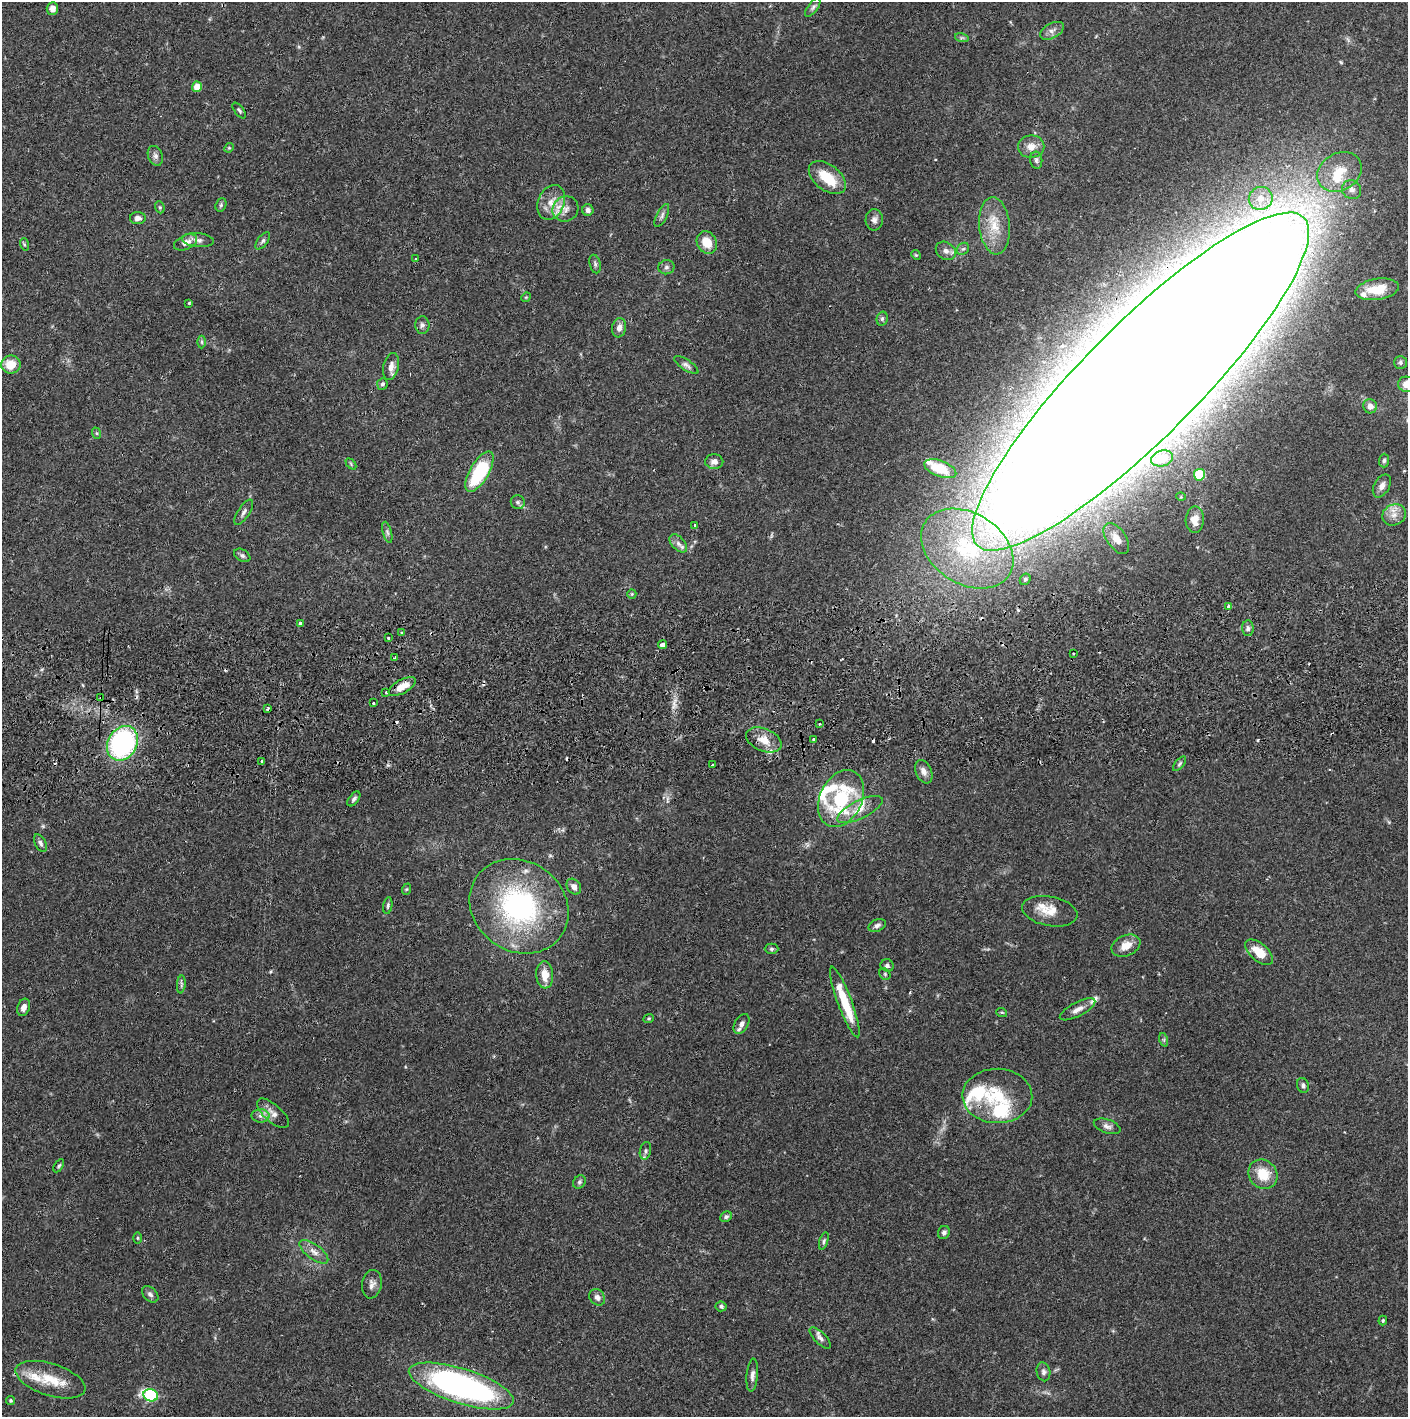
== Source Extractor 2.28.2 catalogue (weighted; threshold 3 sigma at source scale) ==
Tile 5 of 3 x 3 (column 2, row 2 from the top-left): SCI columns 1410-2815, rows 1472-2886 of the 4228 x 4359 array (HDU 1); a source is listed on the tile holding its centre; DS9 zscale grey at full resolution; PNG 1410 x 1419 px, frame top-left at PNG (2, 2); each listed source drawn as its Kron ellipse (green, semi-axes under 4 px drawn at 4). Shown black and unused: <1% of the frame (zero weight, under 2 of 3 exposures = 3% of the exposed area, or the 3 px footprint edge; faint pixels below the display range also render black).
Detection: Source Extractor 2.28.2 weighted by HDU 2 'WHT'; one run over the whole footprint, this tile lists its part. Background 0.0678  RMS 0.0048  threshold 0.0218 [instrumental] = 3 sigma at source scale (4.5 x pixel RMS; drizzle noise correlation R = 1.50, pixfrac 1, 0.05/0.05 arcsec/px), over >= 5 px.
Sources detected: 165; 1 inside a brighter object's white glare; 7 cosmic-ray / hot-pixel residue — neither listed nor drawn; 15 inside a brighter listed object's ellipse — not listed separately; the other 142 listed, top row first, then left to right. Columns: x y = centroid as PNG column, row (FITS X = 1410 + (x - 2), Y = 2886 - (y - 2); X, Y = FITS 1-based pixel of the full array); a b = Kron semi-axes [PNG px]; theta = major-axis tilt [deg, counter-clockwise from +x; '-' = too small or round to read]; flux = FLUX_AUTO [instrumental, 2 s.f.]
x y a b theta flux
813 7 11 5 53 1.2
52 8 6 6 - 3.4
1052 31 13 7 29 2.5
962 38 7 4 -17 0.86
197 87 5 5 - 5.8
239 110 9 4 -52 0.9
1031 147 13 11 7 4.4
229 148 5 4 - 0.56
155 156 10 7 -69 1.8
1036 160 8 6 -82 1.3
1339 172 23 18 30 14
827 178 21 13 -38 14
1352 190 10 9 - 2.7
1261 198 12 11 - 5.5
551 202 18 13 67 7.4
221 205 7 5 70 0.91
160 207 6 4 -70 0.64
565 209 13 12 - 4.9
588 210 6 5 - 1.6
662 216 13 5 64 1.5
138 218 8 6 -2 2.2
874 220 11 8 89 2.3
994 226 28 15 -84 12
198 240 16 7 -6 2.4
263 241 10 5 52 1.1
186 242 12 7 23 3.5
707 242 12 9 -62 7.9
24 244 6 4 -72 0.68
963 249 7 5 41 1
946 251 11 8 -33 2.6
916 255 5 4 - 0.57
415 259 2 2 - 0.42
595 264 9 5 -75 1.1
666 267 8 7 - 1.4
1377 289 22 10 9 11
526 297 5 4 - 0.5
189 303 3 3 - 0.57
882 319 7 5 76 1.1
422 325 9 7 89 1.7
619 328 10 7 79 2.8
202 342 6 4 -89 0.77
1400 363 6 6 - 1.2
11 365 9 9 - 8.8
686 365 14 5 -34 1.7
391 367 14 7 77 3.4
1141 382 231 57 45 7800
382 384 6 5 - 1.1
1407 384 9 7 -11 6.3
1370 406 7 6 - 3
96 433 6 3 -71 0.6
1162 458 11 7 15 3.6
1384 461 7 5 86 0.97
714 462 9 7 1 2.8
351 464 6 4 -47 0.55
940 469 17 8 -21 12
479 472 23 9 60 37
1199 475 6 5 - 23
1382 486 12 7 61 2.8
1181 497 5 3 - 0.42
518 502 7 7 - 1.3
244 512 14 6 57 1.9
1394 515 12 10 27 4.4
1195 520 13 9 87 5.8
694 525 4 3 - 0.87
387 532 11 4 -74 1.3
1116 538 17 9 -55 6.9
678 543 11 6 -47 2.3
967 549 50 35 -32 60
242 555 9 5 -32 1.3
1025 579 6 5 - 0.99
632 594 5 4 - 0.57
1229 607 4 3 - 4.7
301 624 4 3 - 2.4
1248 628 8 5 -88 1.4
401 632 3 3 - 1.1
388 638 3 3 - 1.2
662 645 4 3 - 4.2
1074 654 3 2 - 0.48
395 657 3 2 - 0.45
402 686 15 6 30 6.3
386 692 3 2 - 1.4
101 698 3 3 - 0.5
373 703 3 2 - 0.72
268 708 3 2 - 1.1
819 724 3 3 - 0.96
813 739 3 3 - 1.7
764 740 18 11 -23 6.8
122 743 18 14 59 100
262 762 4 3 - 0.71
1180 764 8 4 49 0.9
712 765 3 3 - 2
924 772 12 8 -66 2.7
354 799 8 5 53 1.3
841 799 30 21 65 45
860 810 25 9 25 6.5
40 843 9 5 -62 1.5
574 887 8 6 -53 2.6
407 889 6 3 70 0.55
388 906 9 4 81 1
519 906 52 45 -36 92
1050 911 28 14 -11 8.6
877 925 9 6 22 1.5
1126 946 15 10 23 6
772 949 7 5 0 0.9
1259 952 16 9 -41 9.2
887 965 7 6 - 1.3
885 974 6 5 - 0.82
545 975 14 8 -86 6.5
181 984 9 3 85 0.96
845 1002 37 7 -70 17
24 1007 9 6 70 2.7
1078 1009 19 7 27 3.5
1002 1013 5 3 - 0.5
649 1018 5 3 - 0.5
741 1024 11 6 58 2.4
1164 1040 7 4 -72 0.82
1303 1085 7 6 - 1.5
997 1096 35 27 -2 27
273 1113 20 8 -42 4
260 1116 9 6 -1 2.1
1107 1126 14 7 -19 2.2
645 1151 9 5 77 1.3
59 1166 7 4 58 0.76
1263 1174 15 13 -49 11
579 1182 7 5 52 1
726 1217 6 5 - 1.1
944 1232 6 6 - 1.6
137 1238 5 3 - 0.53
824 1241 9 4 73 0.96
314 1252 17 7 -37 3.8
372 1284 14 10 79 2.8
150 1294 10 6 -45 1.6
597 1297 9 7 -49 2.1
721 1306 5 5 - 1
1383 1320 5 3 - 0.63
820 1338 14 6 -46 2
1043 1372 9 7 -79 1.6
752 1375 16 5 85 2.3
50 1380 36 16 -18 15
461 1386 55 17 -17 160
151 1395 7 6 - 64
11 1401 4 4 - 0.68
Overlapping masked pixels (flux is a lower limit): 6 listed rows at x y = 1141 382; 301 624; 662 645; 101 698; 122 743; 997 1096
Isophote crosses this tile's border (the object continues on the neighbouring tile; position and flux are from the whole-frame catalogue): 2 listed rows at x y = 1141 382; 1407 384